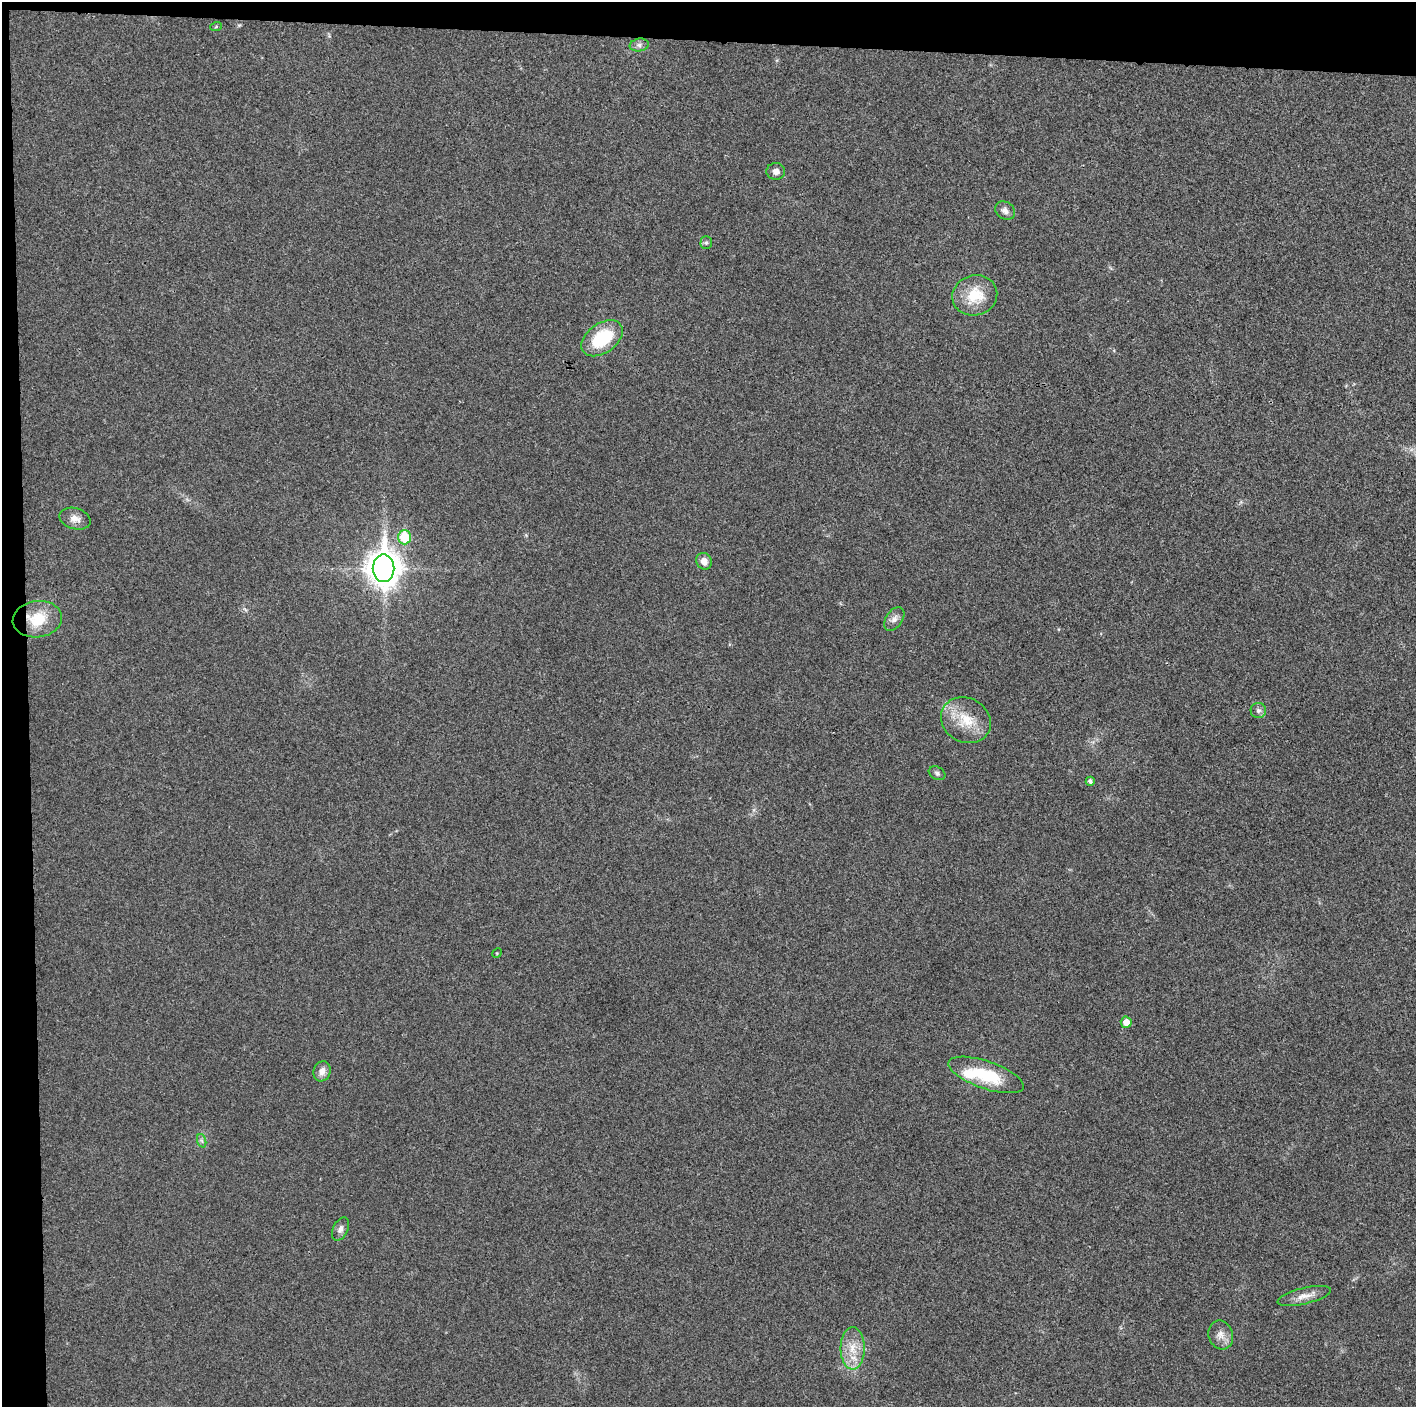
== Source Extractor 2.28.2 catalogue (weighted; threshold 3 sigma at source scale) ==
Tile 1 of 3 x 3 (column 1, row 1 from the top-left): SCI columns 1-1414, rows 2817-4221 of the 4242 x 4224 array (HDU 1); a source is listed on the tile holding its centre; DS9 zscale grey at full resolution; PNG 1418 x 1409 px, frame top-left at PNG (2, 2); each listed source drawn as its Kron ellipse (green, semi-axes under 4 px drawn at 4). Shown black and unused: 5% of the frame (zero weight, under 3 of 4 exposures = <1% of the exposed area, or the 3 px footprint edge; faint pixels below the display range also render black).
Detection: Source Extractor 2.28.2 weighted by HDU 2 'WHT'; one run over the whole footprint, this tile lists its part. Background 0.0231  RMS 0.0056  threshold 0.0254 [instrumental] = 3 sigma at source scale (4.5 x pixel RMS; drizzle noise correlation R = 1.50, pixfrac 1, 0.05/0.05 arcsec/px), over >= 5 px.
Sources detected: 27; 1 inside a brighter object's white glare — neither listed nor drawn; the other 26 listed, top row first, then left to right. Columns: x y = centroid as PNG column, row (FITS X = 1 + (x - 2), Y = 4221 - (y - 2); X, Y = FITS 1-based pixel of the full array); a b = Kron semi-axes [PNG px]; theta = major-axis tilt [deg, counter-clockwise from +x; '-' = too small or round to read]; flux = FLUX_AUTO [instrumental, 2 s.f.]
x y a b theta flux
216 27 6 4 19 0.58
639 45 9 6 9 2
776 171 9 8 - 3
1005 211 11 8 -33 2.9
706 243 6 5 - 1.2
975 295 22 20 16 17
602 338 23 14 35 29
75 519 16 10 -17 4.4
404 537 7 6 - 21
704 561 8 7 - 3.9
384 568 14 11 -90 910
37 619 25 18 7 18
894 619 13 8 55 3.1
1258 710 7 7 - 2
966 720 26 22 -29 17
937 773 9 6 -29 1.6
1090 781 4 4 - 1.8
497 953 5 4 - 0.55
1126 1022 5 5 - 4.8
322 1071 10 8 72 3.9
986 1075 39 13 -19 29
202 1141 7 4 -71 1.3
340 1229 12 7 65 2.5
1304 1296 27 8 13 5.9
1221 1335 15 12 -70 4.8
853 1348 21 12 90 11
Overlapping masked pixels (flux is a lower limit): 1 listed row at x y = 37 619